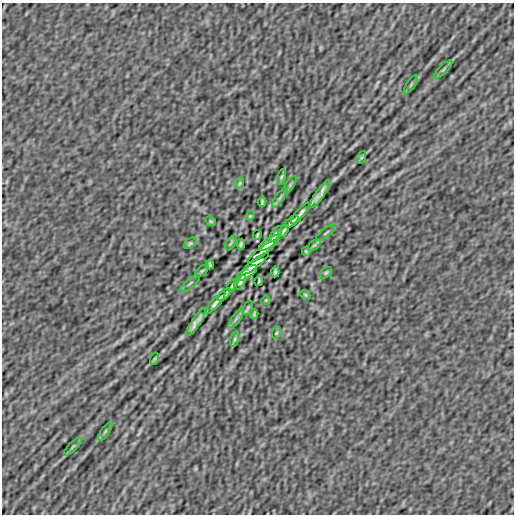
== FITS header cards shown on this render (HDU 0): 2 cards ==
NAXIS1  =                  512
NAXIS2  =                  512

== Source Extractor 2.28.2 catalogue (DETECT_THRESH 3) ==
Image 512 x 512 px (HDU 0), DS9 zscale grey, 1 PNG px = 1 image px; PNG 516 x 516 px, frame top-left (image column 1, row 512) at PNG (2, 3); each listed source drawn as its Kron ellipse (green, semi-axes under 4 px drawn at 4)
Background -2.87e-08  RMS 8.4e-07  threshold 2.51e-06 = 3 sigma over >= 5 px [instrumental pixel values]
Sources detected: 47; all 47 listed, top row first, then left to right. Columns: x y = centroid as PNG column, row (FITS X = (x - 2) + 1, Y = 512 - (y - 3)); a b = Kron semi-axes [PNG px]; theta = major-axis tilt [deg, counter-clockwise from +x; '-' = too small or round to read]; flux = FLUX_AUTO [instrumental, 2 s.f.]
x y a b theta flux
443 69 12 3 45 1.2e-04
411 85 10 2 55 1.0e-04
362 157 6 4 70 6.7e-05
281 177 8 4 76 8.8e-05
240 183 6 4 72 6.9e-05
290 185 10 4 57 9.4e-05
320 194 16 3 55 3.3e-04
280 198 11 3 55 1.4e-04
262 202 5 2 - 8.0e-05
300 213 13 2 49 1.9e-04
250 216 5 3 - 5.3e-05
211 221 5 4 - 6.7e-05
292 221 8 2 40 1.2e-04
283 231 7 3 57 1.0e-04
326 233 12 2 39 8.9e-05
276 234 9 4 56 1.0e-04
257 235 5 2 - 7.0e-05
190 243 7 4 39 9.1e-05
231 243 8 3 58 7.1e-05
269 243 11 5 34 3.9e-04
241 244 5 3 - 9.9e-05
314 245 8 4 37 1.0e-04
306 251 4 3 - 8.3e-05
261 252 16 4 38 1.5e-04
255 264 16 4 38 1.5e-04
210 265 4 3 - 8.3e-05
202 271 8 4 37 1.0e-04
275 272 5 3 - 9.9e-05
247 273 11 5 34 3.9e-04
326 273 7 4 39 9.1e-05
259 281 5 2 - 7.0e-05
240 282 8 4 56 1.0e-04
190 283 12 2 39 8.9e-05
233 285 7 3 57 1.0e-04
224 295 8 2 41 1.2e-04
305 295 5 4 - 6.7e-05
266 300 5 3 - 5.2e-05
216 303 14 2 50 1.9e-04
248 308 8 4 61 6.5e-05
254 314 5 2 - 8.0e-05
236 318 11 3 55 1.4e-04
196 322 16 3 55 3.3e-04
276 333 6 4 72 6.9e-05
235 339 8 4 76 8.8e-05
154 359 6 4 70 6.7e-05
105 431 10 2 55 1.0e-04
73 447 12 3 45 1.2e-04